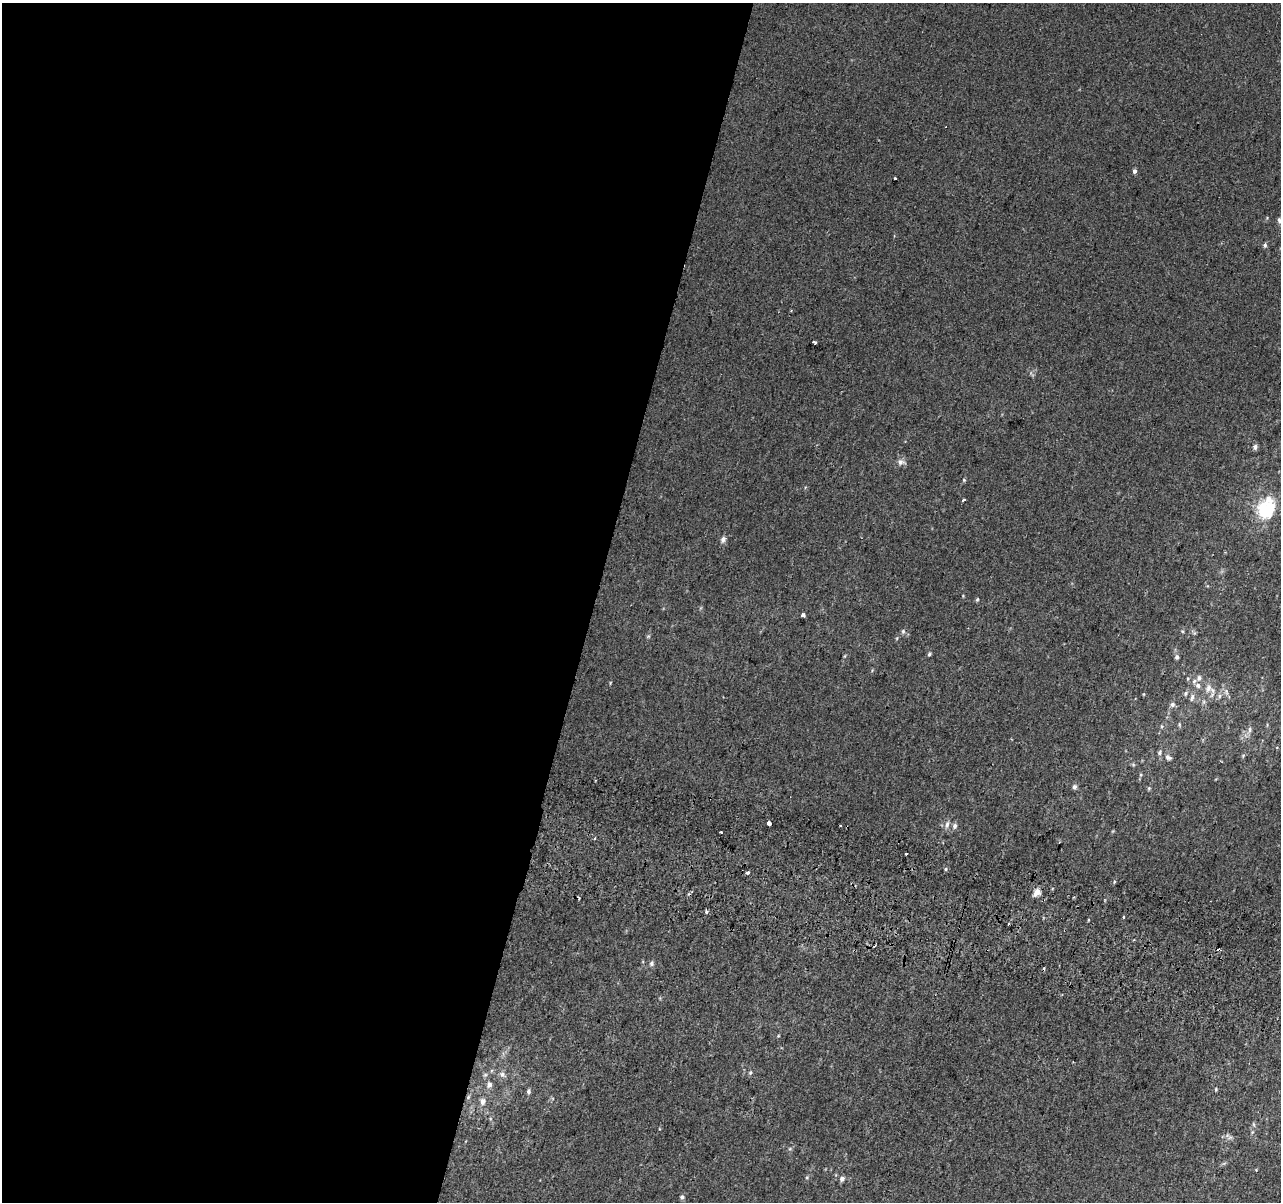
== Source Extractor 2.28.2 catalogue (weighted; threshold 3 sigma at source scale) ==
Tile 5 of 4 x 4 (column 1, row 2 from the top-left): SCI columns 21-1299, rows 2730-3929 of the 5152 x 5395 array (HDU 1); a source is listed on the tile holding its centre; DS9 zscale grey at full resolution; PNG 1283 x 1204 px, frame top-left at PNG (2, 3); no overlay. Shown black and unused: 46% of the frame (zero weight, under 2 of 3 exposures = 2% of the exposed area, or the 3 px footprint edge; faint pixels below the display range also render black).
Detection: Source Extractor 2.28.2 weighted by HDU 2 'WHT'; one run over the whole footprint, this tile lists its part. Background 0.00537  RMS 0.0056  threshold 0.025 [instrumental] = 3 sigma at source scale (4.5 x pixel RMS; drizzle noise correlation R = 1.50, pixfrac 1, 0.0396/0.0396 arcsec/px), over >= 5 px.
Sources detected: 68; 1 inside a brighter object's white glare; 5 cosmic-ray / hot-pixel residue — not listed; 2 inside a brighter listed object's ellipse — not listed separately; the other 60 listed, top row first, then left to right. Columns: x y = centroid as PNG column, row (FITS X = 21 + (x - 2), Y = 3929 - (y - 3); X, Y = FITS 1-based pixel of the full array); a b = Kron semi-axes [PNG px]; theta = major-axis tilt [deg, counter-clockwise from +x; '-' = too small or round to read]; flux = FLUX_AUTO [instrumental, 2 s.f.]
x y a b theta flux
1134 171 5 4 - 1.5
895 178 3 3 - 0.78
1279 220 9 5 -79 1.5
1265 245 6 5 - 1.1
791 311 4 3 - 0.5
815 342 5 3 - 1.3
1255 447 6 6 - 1.6
901 462 11 7 -8 2.4
964 480 5 4 - 0.65
963 500 5 3 - 1.7
1263 509 20 12 82 18
723 539 8 6 68 2
977 599 5 4 - 0.66
803 615 3 3 - 2
903 631 7 5 -89 1.1
929 654 5 4 - 0.85
1177 657 6 5 - 1.2
1188 678 5 3 - 0.5
1199 678 8 6 58 1.8
1198 685 7 7 - 1.8
1208 688 12 9 77 4
1186 693 7 5 56 1.2
1144 694 4 3 - 0.43
1219 696 7 4 89 1.1
1192 697 11 5 76 1.7
1172 704 7 6 - 1.6
1179 724 5 3 - 0.64
1161 726 5 3 - 0.54
1250 729 7 6 - 1.5
1159 753 7 5 53 1.2
1168 757 8 6 -35 1.9
1074 787 7 5 44 1.3
1149 788 5 4 - 0.74
769 823 3 3 - 28
947 824 9 5 75 1.9
840 825 2 2 - 0.66
955 826 7 6 - 1.7
721 832 3 2 - 1.5
594 839 3 2 - 0.56
906 854 3 3 - 3.2
946 869 5 3 - 0.72
747 872 3 3 - 1.6
1037 892 9 6 52 4
706 912 3 3 - 1.2
1123 917 3 3 - 1.8
1008 924 3 2 - 0.71
651 964 7 6 - 1.3
750 1073 6 5 - 1
502 1074 9 6 -40 2.1
485 1075 6 5 - 1
489 1085 6 6 - 2.6
1216 1089 5 4 - 0.64
528 1091 7 5 78 1.4
468 1097 6 4 60 0.79
482 1101 7 6 - 2.8
1253 1124 6 4 -71 0.74
1230 1137 7 4 19 1.1
807 1177 5 3 - 0.59
842 1179 6 5 - 1.9
682 1197 6 5 - 0.99
Isophote crosses this tile's border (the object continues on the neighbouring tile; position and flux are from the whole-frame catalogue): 1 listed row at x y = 1279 220